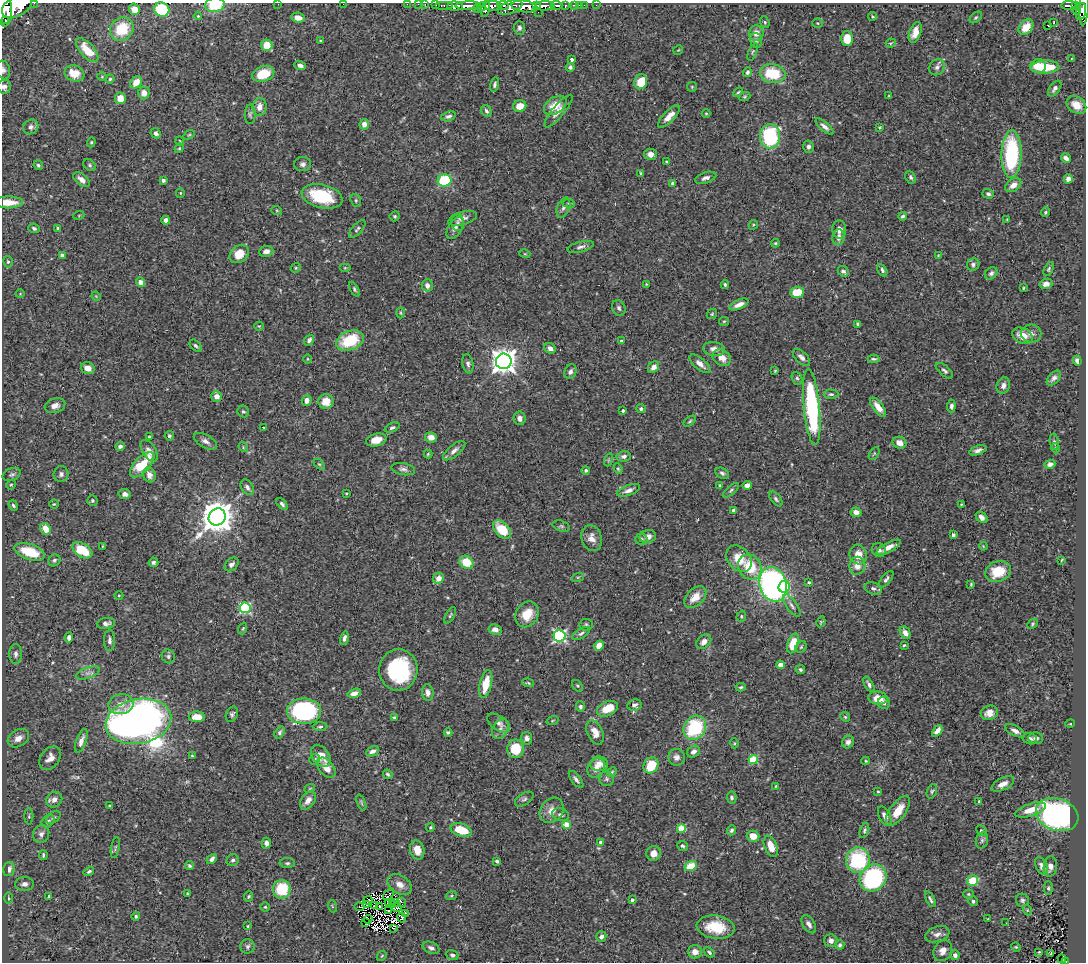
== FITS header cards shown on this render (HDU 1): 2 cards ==
NAXIS1  =                 1084
NAXIS2  =                  960

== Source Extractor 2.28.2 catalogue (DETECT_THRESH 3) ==
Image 1084 x 960 px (HDU 1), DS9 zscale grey, 1 PNG px = 1 image px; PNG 1088 x 964 px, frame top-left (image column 1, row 960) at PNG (2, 3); each listed source drawn as its Kron ellipse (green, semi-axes under 4 px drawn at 4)
Background 0.803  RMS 0.023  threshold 0.0694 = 3 sigma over >= 5 px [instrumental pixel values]
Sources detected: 491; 6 with non-positive FLUX_AUTO (blend fragments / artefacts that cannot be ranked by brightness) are neither listed nor drawn; the other 485 listed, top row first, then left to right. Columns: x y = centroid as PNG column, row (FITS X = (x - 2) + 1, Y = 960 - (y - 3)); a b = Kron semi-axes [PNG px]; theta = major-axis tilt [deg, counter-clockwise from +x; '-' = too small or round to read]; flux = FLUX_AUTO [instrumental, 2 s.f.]
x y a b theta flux
34 3 2 2 - 37
278 4 2 2 - 5.7
343 4 2 2 - 89
407 4 2 2 - 8.9
418 4 3 2 - 20
425 4 2 2 - 11
215 5 10 7 7 51
436 5 2 2 - 11
444 5 9 3 0 70
503 5 6 3 -8 350
536 5 4 3 - 450
556 5 6 3 -4 340
574 5 4 3 - 47
579 5 2 2 - 7
584 5 2 2 - 6.4
596 5 2 2 - 5.9
1069 5 8 3 0 220
17 6 16 10 28 4300
455 6 8 4 -2 1500
468 6 12 3 3 1400
493 6 8 5 -5 650
524 6 13 5 -8 2600
545 6 10 4 3 1300
565 6 3 3 - 120
1075 6 4 3 - 160
481 7 4 3 - 220
510 7 13 6 24 1200
1084 7 18 4 86 560
477 8 4 3 - 190
134 9 6 5 - 12
162 9 8 7 - 100
486 9 8 3 79 450
4 10 17 7 -89 9.2
1077 10 5 3 - 77
1081 11 9 5 76 430
538 12 2 2 - 14
198 16 4 4 - 1.6
873 16 4 3 - 1.6
976 17 7 4 41 2.5
298 18 7 5 -8 13
6 20 4 3 - 240
765 22 6 4 -69 2.3
1054 22 3 2 - 1.3
818 23 5 4 - 2.1
1048 25 3 3 - 8.1
1026 27 9 6 48 23
519 28 7 5 -88 3.6
122 29 12 11 - 54
915 32 11 6 70 14
756 33 8 7 - 12
847 39 7 6 - 25
756 40 7 5 -74 4
320 41 3 2 - 1.6
891 43 5 3 - 1.5
267 45 6 5 - 26
87 50 15 7 -49 32
678 50 5 3 - 1.3
753 52 9 4 68 2.7
572 59 4 3 - 2.5
1071 59 3 2 - 1.7
300 65 6 4 -21 4.7
1038 66 8 7 - 26
570 67 4 4 - 3.7
937 67 9 7 50 6.4
1045 67 14 6 3 56
3 70 9 6 -78 4.9
747 72 5 4 - 3.6
74 73 10 8 -20 27
263 74 11 7 19 42
773 74 13 9 -11 61
102 77 5 3 - 1.5
110 79 4 4 - 2
136 82 7 5 50 19
641 82 8 6 68 35
495 85 7 4 76 3.4
4 87 7 6 - 5.9
692 87 5 5 - 1.8
1055 89 9 5 56 4.9
738 92 6 3 44 1.9
144 93 6 6 - 12
889 96 3 2 - 1.3
744 97 6 4 20 2
120 98 6 5 - 20
555 105 12 8 34 25
1076 105 10 8 -35 19
520 106 6 5 - 20
260 107 8 7 - 12
486 111 6 5 - 3.2
558 111 20 6 50 11
706 113 4 4 - 1.5
250 114 10 5 89 3.6
448 116 7 4 19 4.3
669 116 14 5 45 13
364 124 5 5 - 12
31 127 8 7 - 5.2
825 127 11 4 -41 7.5
880 127 3 3 - 1.8
156 133 5 4 - 5.2
189 135 6 3 36 1.6
770 136 12 10 86 130
180 141 4 3 - 1.2
91 142 5 4 - 1.8
808 147 6 5 - 4.3
179 148 5 4 - 1.8
650 154 6 5 - 9
1012 154 24 10 89 160
1066 158 5 4 - 6.9
666 161 3 2 - 1.6
303 164 8 7 - 5.1
38 165 5 4 - 2.9
90 165 7 5 -42 2.9
641 173 4 3 - 1.5
911 177 7 5 -66 3.5
706 178 11 5 18 6
1068 179 4 4 - 9.4
81 180 9 5 -39 9.3
163 180 4 3 - 3.8
445 180 7 6 - 97
673 183 4 4 - 3.2
1013 185 9 6 37 12
180 193 5 4 - 1.6
988 194 6 5 - 3.3
322 196 21 11 -14 86
356 200 7 5 -72 3
8 202 15 6 0 23
569 203 6 3 -8 1.9
563 208 10 6 69 5.6
277 211 5 3 - 1.7
1045 212 5 4 - 2.3
79 215 6 3 19 1.4
395 216 5 4 - 2.5
903 216 4 3 - 2.9
463 218 15 6 15 8.5
1007 219 3 2 - 1.1
166 220 4 4 - 15
458 223 8 6 -83 4.2
753 225 5 4 - 1.8
34 228 6 4 -21 3.2
455 228 12 7 58 8.2
58 229 3 3 - 4.5
357 229 11 5 48 3.5
839 229 9 7 -87 8.4
838 237 8 6 85 9.3
775 243 4 4 - 1.6
581 247 13 5 15 6.1
266 251 7 5 9 7.2
239 254 10 8 38 28
525 254 5 3 - 1.4
62 255 4 4 - 6.6
938 255 3 2 - 1.1
8 262 6 4 -77 2.6
973 264 6 6 - 4.4
296 268 5 4 - 2
345 268 6 4 0 2.2
1049 269 7 4 65 2.7
882 270 6 4 -61 3.4
843 271 6 4 -41 4.7
991 273 7 5 42 3.9
140 282 5 4 - 8.8
646 284 4 3 - 1.3
1046 284 6 5 - 8.8
427 285 6 5 - 7.3
725 285 4 3 - 2.6
1023 288 3 3 - 1.3
354 289 8 4 -62 2.9
797 292 7 5 5 30
20 294 4 3 - 1.1
96 296 5 4 - 1.4
739 305 10 4 23 9.6
619 308 8 6 -66 4.3
401 313 5 3 - 1.7
712 314 6 4 46 2
724 321 5 4 - 1.7
857 324 4 3 - 1.9
259 326 5 4 - 1.9
1031 334 10 9 - 7.3
1022 336 11 7 -25 18
309 340 5 4 - 5.7
350 341 14 9 21 67
621 341 3 3 - 2.5
196 346 7 4 -44 3.5
550 348 6 5 - 7.7
714 349 11 7 -7 9.7
801 357 10 5 -43 6.9
722 358 10 7 -32 14
307 359 5 3 - 1.5
873 359 6 3 -1 2.6
504 361 8 7 - 1600
1077 361 5 4 - 4.4
468 364 10 5 -80 4.4
700 364 13 5 -40 8.7
653 367 6 5 - 10
88 368 7 5 -16 14
775 371 4 3 - 1.6
944 371 10 5 -41 4.6
570 372 8 6 65 5.6
797 378 7 5 -70 3.1
1054 378 9 5 48 5.5
1003 385 8 6 71 6.4
831 394 7 4 0 3.3
217 396 5 5 - 11
307 400 5 5 - 9.9
326 401 7 7 - 22
55 406 10 7 18 8.9
951 406 6 4 85 4.8
812 407 38 8 -85 230
878 407 11 5 -53 16
641 409 4 4 - 4
243 411 6 6 - 3.4
623 411 3 3 - 3
520 418 7 6 - 9
690 421 7 3 36 2.1
263 427 3 2 - 4.3
392 427 8 4 22 3.3
169 436 5 4 - 2.7
149 437 4 2 - 1.6
431 437 6 5 - 12
376 440 10 6 14 18
205 441 13 6 -30 7.1
1054 442 8 4 -83 2.5
899 443 7 6 - 11
120 446 5 4 - 4.9
243 447 5 4 - 1.8
1055 448 5 3 - 1.4
978 450 9 4 19 5.9
149 451 12 6 -56 8.1
454 451 13 5 40 7.6
428 454 4 4 - 1.8
874 454 7 4 56 2.1
624 456 7 5 9 4.9
608 460 7 4 71 2.1
319 464 6 4 -43 2.1
1050 464 5 4 - 5.6
142 465 16 7 46 56
403 469 12 6 -10 5.7
618 469 5 4 - 2.1
586 470 4 4 - 3.5
722 473 7 5 -28 3.6
12 474 9 6 23 3.8
61 474 8 7 - 4.9
149 475 7 6 - 9.2
11 485 5 4 - 1.8
720 485 4 3 - 3.4
747 485 5 4 - 11
247 487 8 6 -58 5.6
629 490 12 5 21 7.3
731 490 10 4 40 3.4
346 493 3 2 - 1.4
125 494 6 5 - 7.3
776 499 9 5 -50 3.6
92 500 5 5 - 2.3
54 504 4 4 - 1.7
282 504 7 4 -46 3.6
961 504 3 2 - 1.5
13 506 6 4 -51 2.7
733 510 4 3 - 2.7
856 512 5 4 - 8.5
217 517 9 8 - 3100
982 517 6 5 - 6.9
561 526 9 5 -16 2.8
45 529 6 5 - 26
502 529 11 7 -45 45
953 535 4 3 - 4.2
648 536 8 6 13 11
592 538 13 10 -74 13
641 539 6 5 - 3.6
102 546 4 2 - 1.1
983 546 4 3 - 1.3
889 547 13 4 29 12
82 550 11 6 -32 52
879 550 7 6 - 5.2
30 552 16 7 -19 54
858 554 10 8 -73 19
739 559 15 11 -47 29
54 560 6 5 - 4.5
1061 560 3 2 - 1.3
153 562 5 5 - 3.7
466 562 7 6 - 37
232 564 8 5 42 5.3
857 566 9 8 - 14
750 567 13 11 -59 51
998 571 13 10 20 43
578 577 6 4 18 2
438 578 6 5 - 12
886 579 10 4 51 4.7
809 582 3 3 - 1.9
773 584 17 13 -75 460
971 584 4 3 - 1.8
784 587 6 5 - 55
873 588 9 5 -18 5.2
119 595 4 3 - 1.4
695 597 13 8 43 21
792 606 13 5 -55 6.5
245 608 5 5 - 170
527 614 13 11 57 28
450 615 9 4 62 2.6
741 616 6 4 72 2
821 622 5 4 - 1.8
106 623 9 5 8 5.9
1033 624 5 4 - 2.1
586 625 6 6 - 2.9
243 629 6 3 70 1.8
495 629 6 5 - 8
581 633 10 5 30 3.9
905 633 7 5 -63 8.8
559 636 6 6 - 260
69 637 5 4 - 5
344 638 7 4 75 5.8
110 640 11 5 89 5.7
704 642 8 6 43 9.1
793 643 10 5 71 45
599 645 5 4 - 18
904 645 4 3 - 1.8
801 647 6 5 - 2.4
16 654 10 6 -90 5.8
168 656 7 6 - 3.8
780 665 4 4 - 16
800 669 5 4 - 3.1
398 670 21 19 86 140
88 673 12 5 19 6.5
528 683 6 4 -9 2.1
486 684 14 6 77 35
869 684 8 4 -59 4.6
577 686 6 4 -54 2.2
741 687 5 3 - 2.2
428 692 8 6 -85 7.8
354 693 7 4 16 8.6
878 698 9 6 -8 23
884 703 6 6 - 4.1
121 704 12 10 10 14
634 705 7 6 - 5.3
580 707 5 4 - 3.8
608 709 11 7 26 29
304 711 17 13 -1 240
989 713 8 7 - 11
232 714 8 5 67 3.7
197 717 8 5 -1 22
394 717 4 3 - 1.8
845 717 5 4 - 2.1
139 721 33 22 11 1500
552 721 6 3 19 1.5
499 723 13 7 -34 7.6
1070 724 5 3 - 1.2
320 727 7 4 1 2.9
695 728 13 10 55 100
500 729 11 7 61 7.2
937 731 6 4 48 11
1015 731 10 5 -27 7.2
280 732 7 4 59 3
448 732 4 3 - 2.9
595 732 13 7 -67 15
18 738 11 8 30 13
527 738 6 5 - 5.9
1036 738 7 6 - 5.9
1030 739 7 5 -14 4.4
81 741 12 5 70 10
848 742 6 5 - 5.3
734 743 5 3 - 1.4
516 749 9 8 - 44
372 751 7 4 24 6
693 752 7 5 36 7
192 756 4 3 - 1.9
321 756 12 8 -51 21
677 757 8 8 - 7.7
50 758 13 9 53 13
314 759 5 5 - 3.7
753 759 5 4 - 60
866 761 4 4 - 1.7
599 764 9 7 -3 14
651 765 8 7 - 40
326 768 12 7 -52 16
596 768 10 8 54 12
612 772 5 4 - 2.2
388 774 5 4 - 2.6
576 779 10 4 -52 4.7
607 779 7 7 - 4.1
1003 784 12 6 26 11
776 786 3 2 - 1.3
310 788 5 3 - 1.5
878 791 3 3 - 1.5
932 791 7 5 70 2.9
732 798 6 5 - 3.7
524 799 10 6 32 4.2
54 800 8 7 - 9.7
308 800 10 6 54 11
979 802 4 2 - 1.8
361 803 8 4 -68 2.4
110 806 3 3 - 2.3
552 810 14 11 51 15
1031 810 16 6 18 21
898 811 17 8 55 28
561 815 8 6 -14 5
1057 815 22 16 -19 450
29 816 8 4 -89 2.6
885 816 10 5 -65 7.8
53 817 8 5 37 3.2
48 821 7 5 45 3.1
567 825 4 4 - 37
430 827 4 3 - 1.6
681 829 4 4 - 55
461 830 11 6 -16 37
731 830 5 4 - 3.7
864 830 7 4 73 3
981 831 6 4 -45 2.3
41 834 9 8 - 7.5
753 836 6 5 - 19
982 840 8 6 75 4.4
601 842 4 4 - 4.4
266 843 5 4 - 6.9
682 846 5 5 - 3.1
771 846 11 6 -67 19
115 848 11 3 80 2.4
417 850 9 7 -76 16
654 853 7 7 - 11
43 855 5 3 - 2.4
212 859 6 4 47 5.2
233 860 6 5 - 3.9
858 860 13 12 - 120
497 861 4 3 - 3.4
287 863 7 5 0 3.1
189 866 4 4 - 2.6
690 866 6 5 - 32
1042 866 9 5 -64 7.6
1050 867 10 6 81 9.3
9 869 7 5 76 8.8
89 871 5 4 - 3
873 878 14 12 46 200
973 881 5 5 - 50
25 884 9 7 3 7.7
400 885 13 9 -34 13
1048 888 6 4 -90 2.7
282 889 9 9 - 61
187 894 3 3 - 1.6
389 894 7 3 52 5.5
968 894 5 4 - 2
49 896 4 3 - 7.2
249 896 5 4 - 2.1
451 896 5 3 - 2
8 898 5 3 - 1.9
930 899 8 3 -63 3.7
368 900 4 2 - 1.5
632 900 4 4 - 3.9
1022 900 7 6 - 3.9
973 901 5 4 - 3.9
389 902 3 2 - 2
395 903 3 2 - 0.28
401 903 5 2 - 1
367 905 3 3 - 2.2
393 905 4 2 - 0.69
332 906 6 3 -71 1.5
375 906 2 2 - 2.2
379 906 3 2 - 1.7
265 907 4 4 - 1.8
360 907 5 2 - 1.8
397 907 5 2 - 1.6
1027 910 5 3 - 1.5
388 911 3 2 - 2.8
405 913 3 2 - 5.5
136 916 4 4 - 2.6
402 918 5 2 - 1
368 919 4 2 - 1.5
987 919 4 2 - 1.1
366 923 3 2 - 3.4
1006 923 2 2 - 0.8
809 924 10 6 -57 7.9
248 926 4 3 - 1.6
716 927 19 11 -7 48
393 928 3 2 - 41
937 934 12 7 19 8.9
601 937 5 5 - 6.3
831 941 6 6 - 7.1
840 945 5 4 - 3.6
248 946 7 7 - 3.9
1016 947 5 4 - 1.7
431 948 9 5 -23 5.2
943 951 11 8 63 12
695 952 7 6 - 11
709 952 6 4 -40 3.3
1039 952 4 3 - 1.3
1051 954 4 2 - 6.4
452 955 6 4 -20 3.4
955 955 5 5 - 6.9
382 956 5 4 - 1.8
1062 959 4 2 - 7.4
1066 961 3 3 - 52
At the frame edge (FLAGS 8, measured only in part): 14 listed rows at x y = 34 3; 278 4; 343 4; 407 4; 418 4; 425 4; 215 5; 17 6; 1084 7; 4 10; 3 70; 4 87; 8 202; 1066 961
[6 non-positive-flux detections neither listed nor drawn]